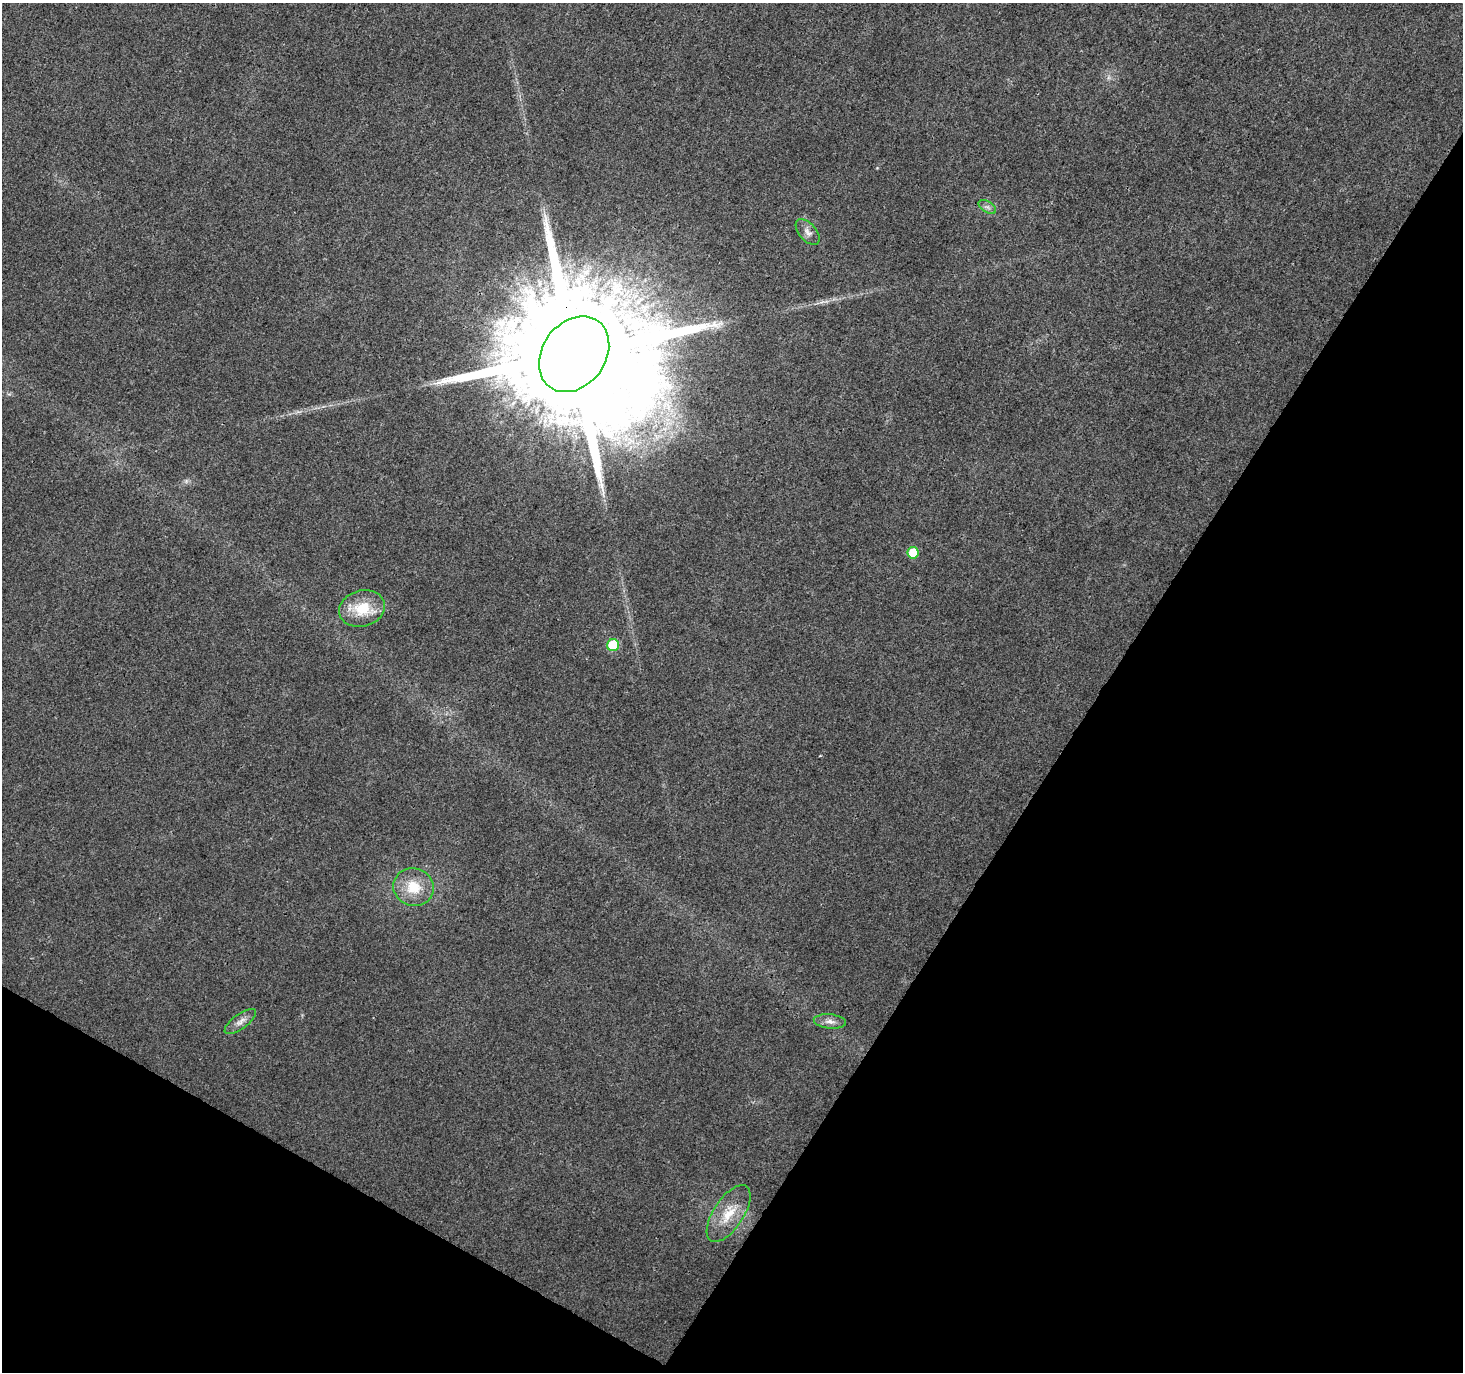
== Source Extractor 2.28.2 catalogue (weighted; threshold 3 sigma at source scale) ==
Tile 15 of 4 x 4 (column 3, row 4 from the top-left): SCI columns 2925-4385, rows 193-1562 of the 5854 x 5930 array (HDU 1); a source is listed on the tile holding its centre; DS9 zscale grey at full resolution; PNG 1465 x 1374 px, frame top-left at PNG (2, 3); each listed source drawn as its Kron ellipse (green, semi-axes under 4 px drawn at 4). Shown black and unused: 31% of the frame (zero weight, under 3 of 4 exposures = <1% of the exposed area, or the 3 px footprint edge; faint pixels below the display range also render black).
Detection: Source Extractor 2.28.2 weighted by HDU 2 'WHT'; one run over the whole footprint, this tile lists its part. Background 0.00409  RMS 0.0024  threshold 0.0107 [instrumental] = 3 sigma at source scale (4.5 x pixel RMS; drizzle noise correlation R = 1.50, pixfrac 1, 0.0396/0.0396 arcsec/px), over >= 5 px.
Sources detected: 10; all 10 listed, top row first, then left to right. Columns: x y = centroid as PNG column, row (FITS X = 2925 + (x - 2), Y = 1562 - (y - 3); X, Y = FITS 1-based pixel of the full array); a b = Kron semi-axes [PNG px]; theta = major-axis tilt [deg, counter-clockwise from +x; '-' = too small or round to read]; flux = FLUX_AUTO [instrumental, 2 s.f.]
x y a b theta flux
987 207 10 5 -33 0.8
808 232 15 8 -49 1.5
574 354 41 31 53 18000
913 553 6 5 - 7.4
362 608 23 18 15 7.5
613 645 6 6 - 12
414 887 20 18 -19 6.7
830 1021 16 7 -6 1.6
240 1022 19 7 36 1.7
729 1214 32 15 56 6.4
Overlapping masked pixels (flux is a lower limit): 1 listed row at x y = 574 354